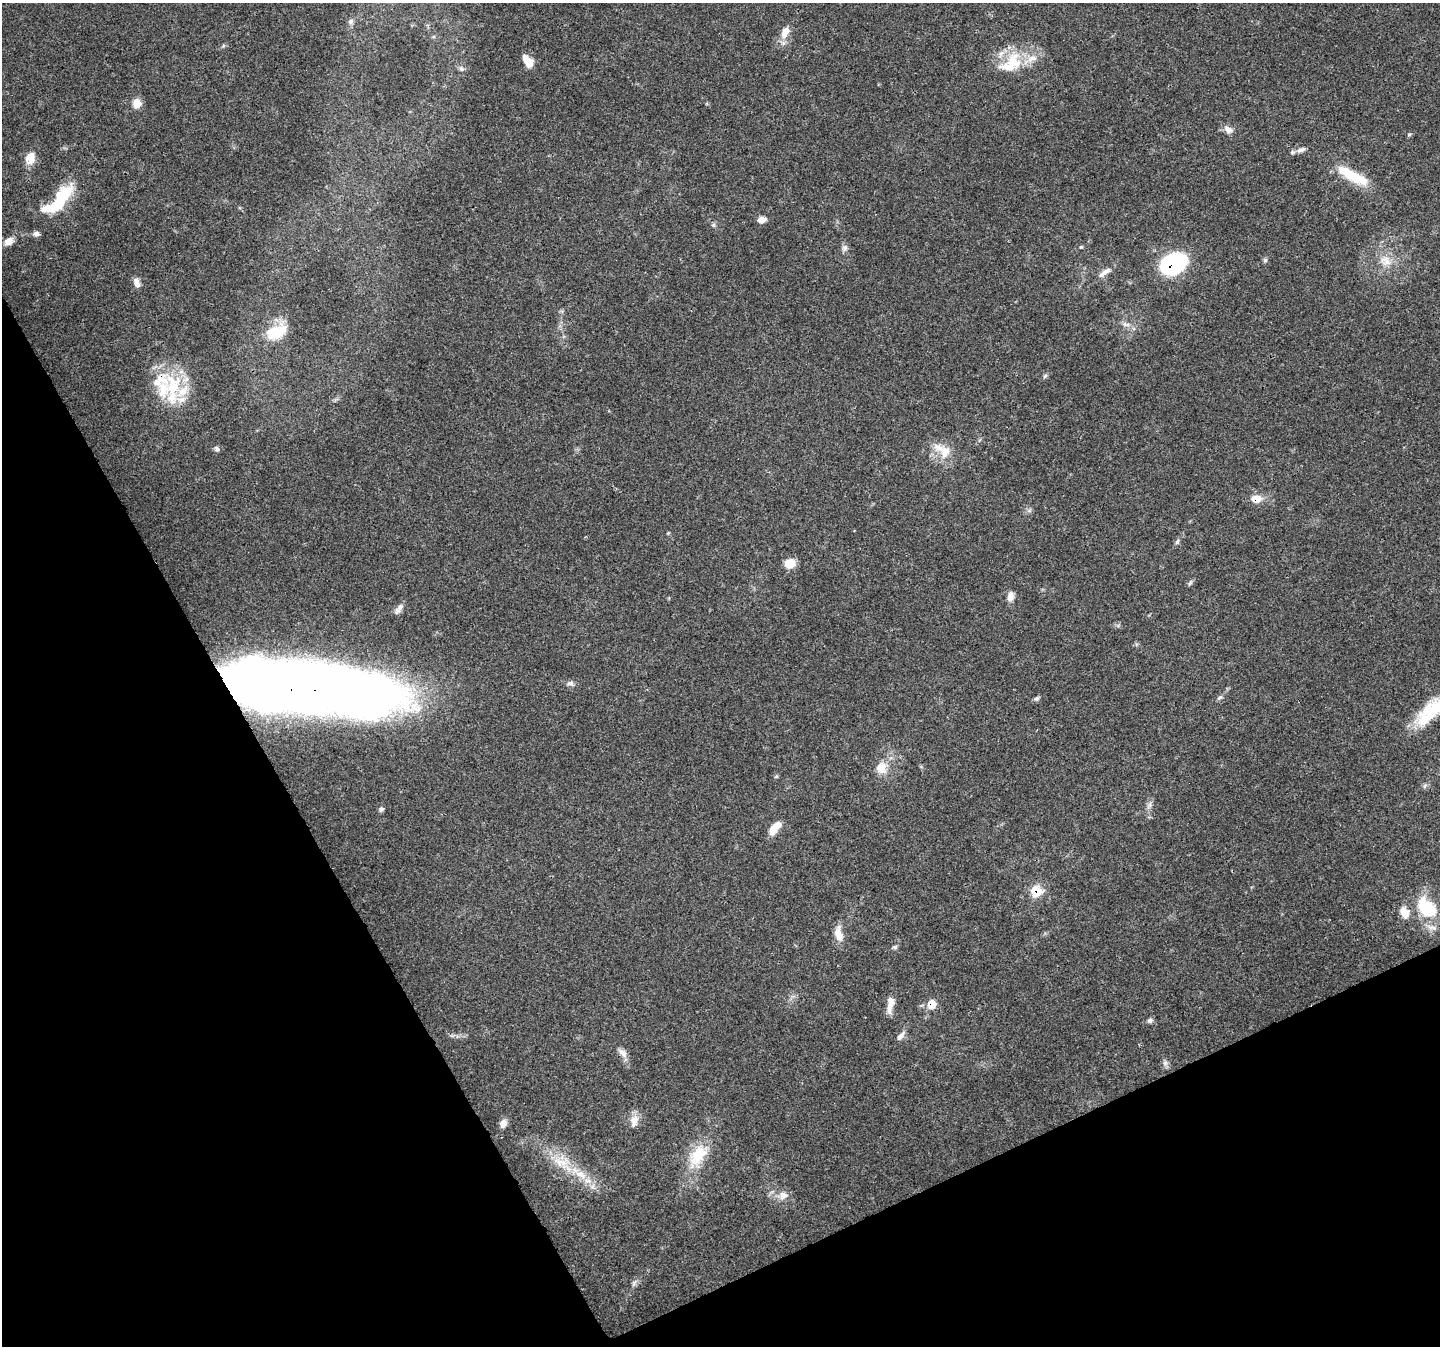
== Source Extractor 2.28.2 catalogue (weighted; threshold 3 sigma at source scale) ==
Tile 14 of 4 x 4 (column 2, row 4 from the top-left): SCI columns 1442-2879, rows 159-1502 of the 5755 x 5635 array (HDU 1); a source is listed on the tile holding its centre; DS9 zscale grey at full resolution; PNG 1442 x 1348 px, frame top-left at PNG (2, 3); no overlay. Shown black and unused: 25% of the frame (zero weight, under 3 of 4 exposures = <1% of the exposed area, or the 3 px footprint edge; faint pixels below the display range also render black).
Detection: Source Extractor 2.28.2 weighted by HDU 2 'WHT'; one run over the whole footprint, this tile lists its part. Background 0.05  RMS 0.0047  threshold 0.0213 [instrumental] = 3 sigma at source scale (4.5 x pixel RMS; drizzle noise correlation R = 1.50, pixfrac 1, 0.0396/0.0396 arcsec/px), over >= 5 px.
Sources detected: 73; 1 inside a brighter object's white glare — not listed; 9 inside a brighter listed object's ellipse — not listed separately; the other 63 listed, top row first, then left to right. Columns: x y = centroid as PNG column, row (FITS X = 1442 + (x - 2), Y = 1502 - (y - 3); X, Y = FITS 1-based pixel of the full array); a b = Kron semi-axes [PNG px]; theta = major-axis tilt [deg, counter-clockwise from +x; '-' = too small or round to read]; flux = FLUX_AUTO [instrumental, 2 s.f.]
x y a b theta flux
351 21 8 7 - 1.6
785 32 17 10 64 5.3
528 61 15 8 -54 6.4
1013 61 30 21 72 17
461 69 7 5 -22 1.1
137 103 10 9 - 4.7
1228 129 13 9 -36 2.8
1409 134 6 4 2 0.6
1301 150 15 6 20 2.3
30 158 13 9 76 7.2
1356 177 36 13 -23 15
59 199 47 15 46 28
762 220 8 6 8 3.5
713 225 6 6 - 0.85
9 241 11 8 39 4
1081 247 5 4 - 0.5
845 248 9 8 - 1.8
1265 260 6 6 - 0.87
1385 261 17 13 -32 6.8
1173 264 23 16 27 52
1105 272 21 7 34 3.3
137 283 12 7 -75 2.6
1126 324 13 5 -7 2
276 332 26 15 23 17
1045 376 7 4 45 0.83
173 387 35 21 71 24
217 449 8 5 -51 1.2
945 452 19 14 77 7.8
1256 499 13 9 -1 5.3
1177 542 9 4 63 1
790 563 11 9 1 6.7
1190 583 8 4 62 0.92
1010 596 12 7 78 3.3
400 607 10 8 31 2.2
570 683 10 7 6 1.7
308 687 145 40 -6 930
1220 698 9 5 29 1.2
1036 699 8 5 29 1.1
1431 711 48 21 45 26
881 768 16 15 - 7.1
776 777 6 4 19 0.54
1425 785 8 4 58 0.95
1149 805 11 5 63 1.7
381 809 7 6 - 1.1
775 828 17 8 51 7.1
1036 891 9 8 - 19
1426 907 31 20 -49 20
1404 912 14 9 -63 5.7
839 934 20 9 -77 5.5
895 947 7 5 1 0.9
890 1004 22 8 83 4.7
932 1004 10 9 - 5.6
1150 1021 7 6 - 1.2
901 1036 15 6 49 2.3
623 1053 16 8 -47 2.9
1165 1063 7 7 - 1.5
634 1121 18 11 80 4.3
503 1123 10 8 63 2.8
698 1156 39 20 57 18
561 1162 30 14 0 11
580 1175 27 10 -26 10
783 1195 14 10 11 4.3
634 1283 9 6 71 1.4
Overlapping masked pixels (flux is a lower limit): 5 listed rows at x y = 1173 264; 1256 499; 308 687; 1036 891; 932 1004
Isophote crosses this tile's border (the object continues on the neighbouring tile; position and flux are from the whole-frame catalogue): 1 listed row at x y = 1431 711